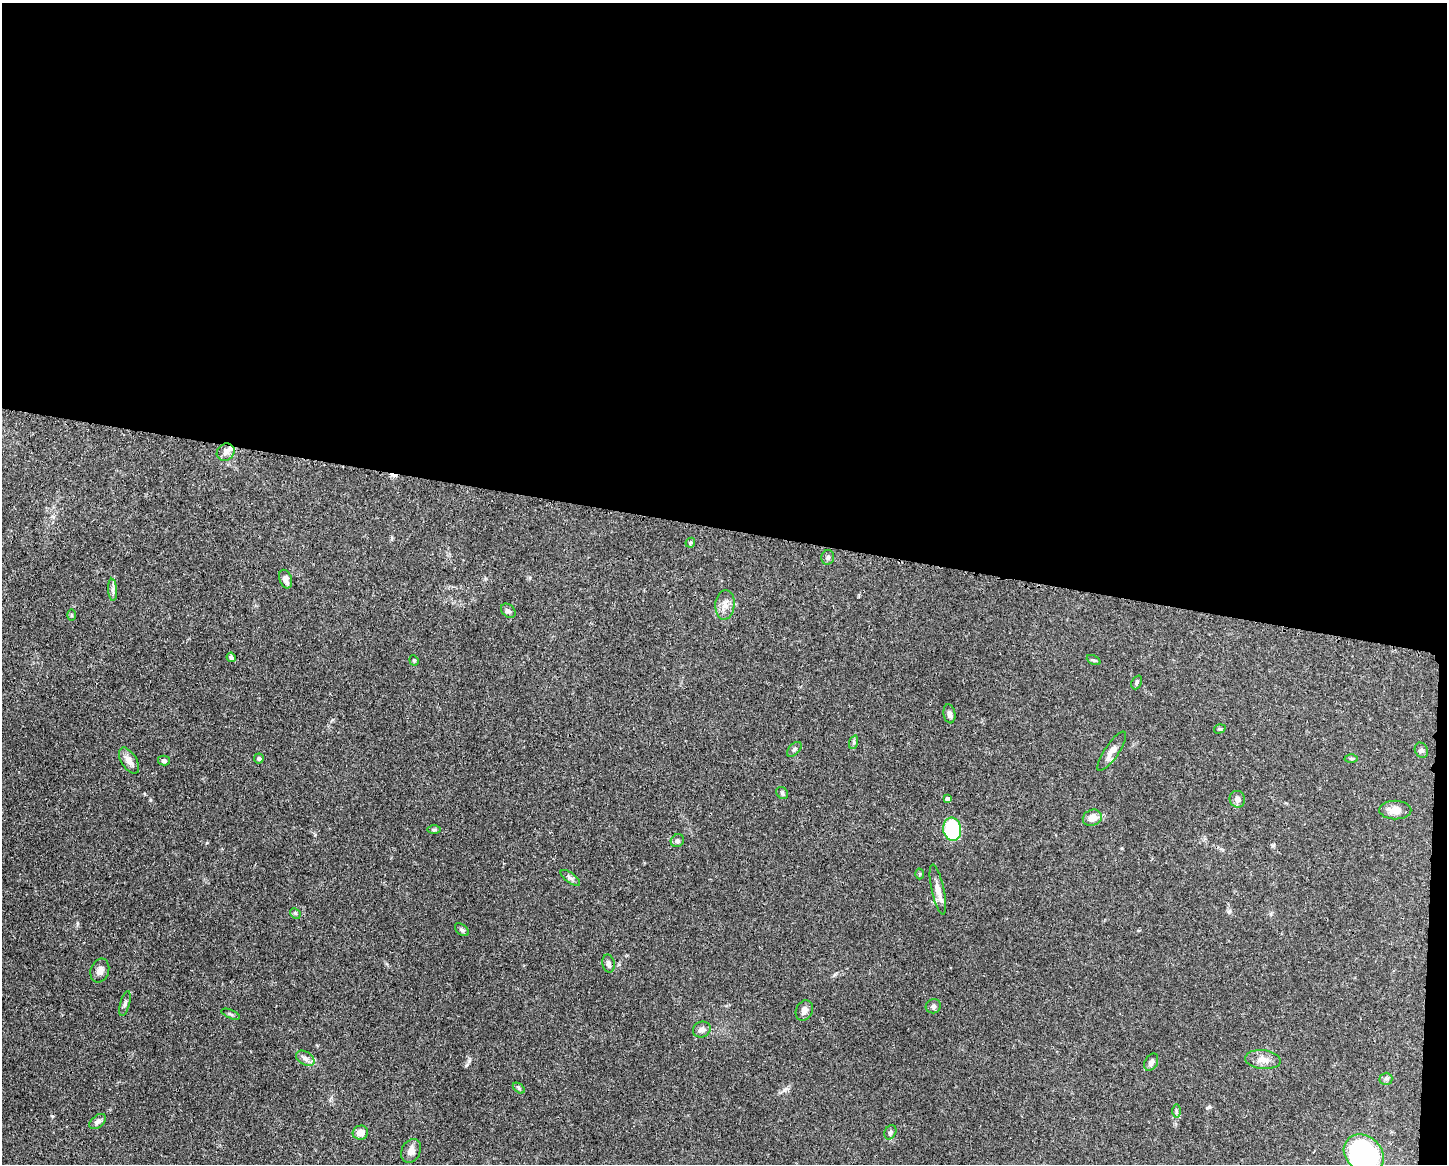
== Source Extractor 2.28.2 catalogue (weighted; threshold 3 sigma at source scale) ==
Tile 3 of 3 x 4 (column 3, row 1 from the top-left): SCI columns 3004-4448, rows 3491-4652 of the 4671 x 4660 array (HDU 1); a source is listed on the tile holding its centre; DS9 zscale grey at full resolution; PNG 1449 x 1166 px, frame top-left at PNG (2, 3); each listed source drawn as its Kron ellipse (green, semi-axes under 4 px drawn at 4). Shown black and unused: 46% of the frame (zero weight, under 3 of 4 exposures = <1% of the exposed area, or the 3 px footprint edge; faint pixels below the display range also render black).
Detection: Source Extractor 2.28.2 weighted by HDU 2 'WHT'; one run over the whole footprint, this tile lists its part. Background 0.0415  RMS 0.0027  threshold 0.0123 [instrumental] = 3 sigma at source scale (4.5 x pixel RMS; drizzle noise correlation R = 1.50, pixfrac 1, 0.05/0.05 arcsec/px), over >= 5 px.
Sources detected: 56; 1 cosmic-ray / hot-pixel residue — neither listed nor drawn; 2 inside a brighter listed object's ellipse — not listed separately; the other 53 listed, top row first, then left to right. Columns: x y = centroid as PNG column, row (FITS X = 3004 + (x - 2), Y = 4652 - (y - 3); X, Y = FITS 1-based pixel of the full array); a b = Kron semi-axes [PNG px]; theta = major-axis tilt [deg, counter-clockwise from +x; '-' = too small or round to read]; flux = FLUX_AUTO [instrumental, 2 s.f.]
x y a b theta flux
226 452 9 8 - 1.4
690 543 5 4 - 0.46
828 557 7 6 - 0.65
286 579 9 6 -71 1.6
113 590 11 4 -86 0.86
725 605 15 9 85 2.1
508 611 8 6 -44 0.64
72 615 6 4 -89 0.31
231 657 5 4 - 0.61
414 660 5 4 - 0.32
1094 660 7 4 -25 0.44
1137 682 7 5 66 0.49
949 714 9 6 -80 0.99
1220 729 6 4 18 0.38
854 742 7 4 72 0.47
794 749 9 5 47 0.57
1421 750 8 6 -64 0.66
1112 751 23 7 56 2
259 758 5 5 - 0.51
1351 758 6 4 -1 0.36
129 761 14 7 -58 2.1
164 761 6 5 - 0.67
782 793 6 5 - 0.49
948 799 4 4 - 1
1237 799 8 7 - 1.4
1395 810 16 9 -2 2.9
1092 818 10 8 21 2.6
952 829 11 9 -83 22
434 830 7 4 0 0.43
677 841 7 6 - 0.53
920 874 5 3 - 0.26
570 878 11 5 -36 0.76
938 890 25 6 -77 2.2
295 913 6 4 -46 0.37
462 930 8 5 -41 0.55
608 963 9 6 -78 0.9
100 971 12 9 71 1.6
125 1004 13 4 74 0.76
933 1006 7 7 - 0.73
804 1010 10 8 65 1.2
231 1014 10 3 -22 0.46
702 1029 9 8 - 1.2
305 1058 10 6 -31 1.1
1263 1060 18 9 -5 2.5
1151 1062 9 6 61 1.1
1386 1079 6 6 - 0.59
519 1088 7 4 -37 0.45
1176 1111 6 4 -89 0.41
98 1121 10 6 40 1
890 1132 7 5 62 0.62
360 1133 8 7 - 2.4
411 1151 12 9 64 1.6
1364 1154 21 17 -39 49
Isophote crosses this tile's border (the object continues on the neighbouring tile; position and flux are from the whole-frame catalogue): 1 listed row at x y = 1364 1154
Unlisted compact peaks at least as high as the median listed source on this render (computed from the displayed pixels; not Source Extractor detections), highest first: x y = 469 1061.